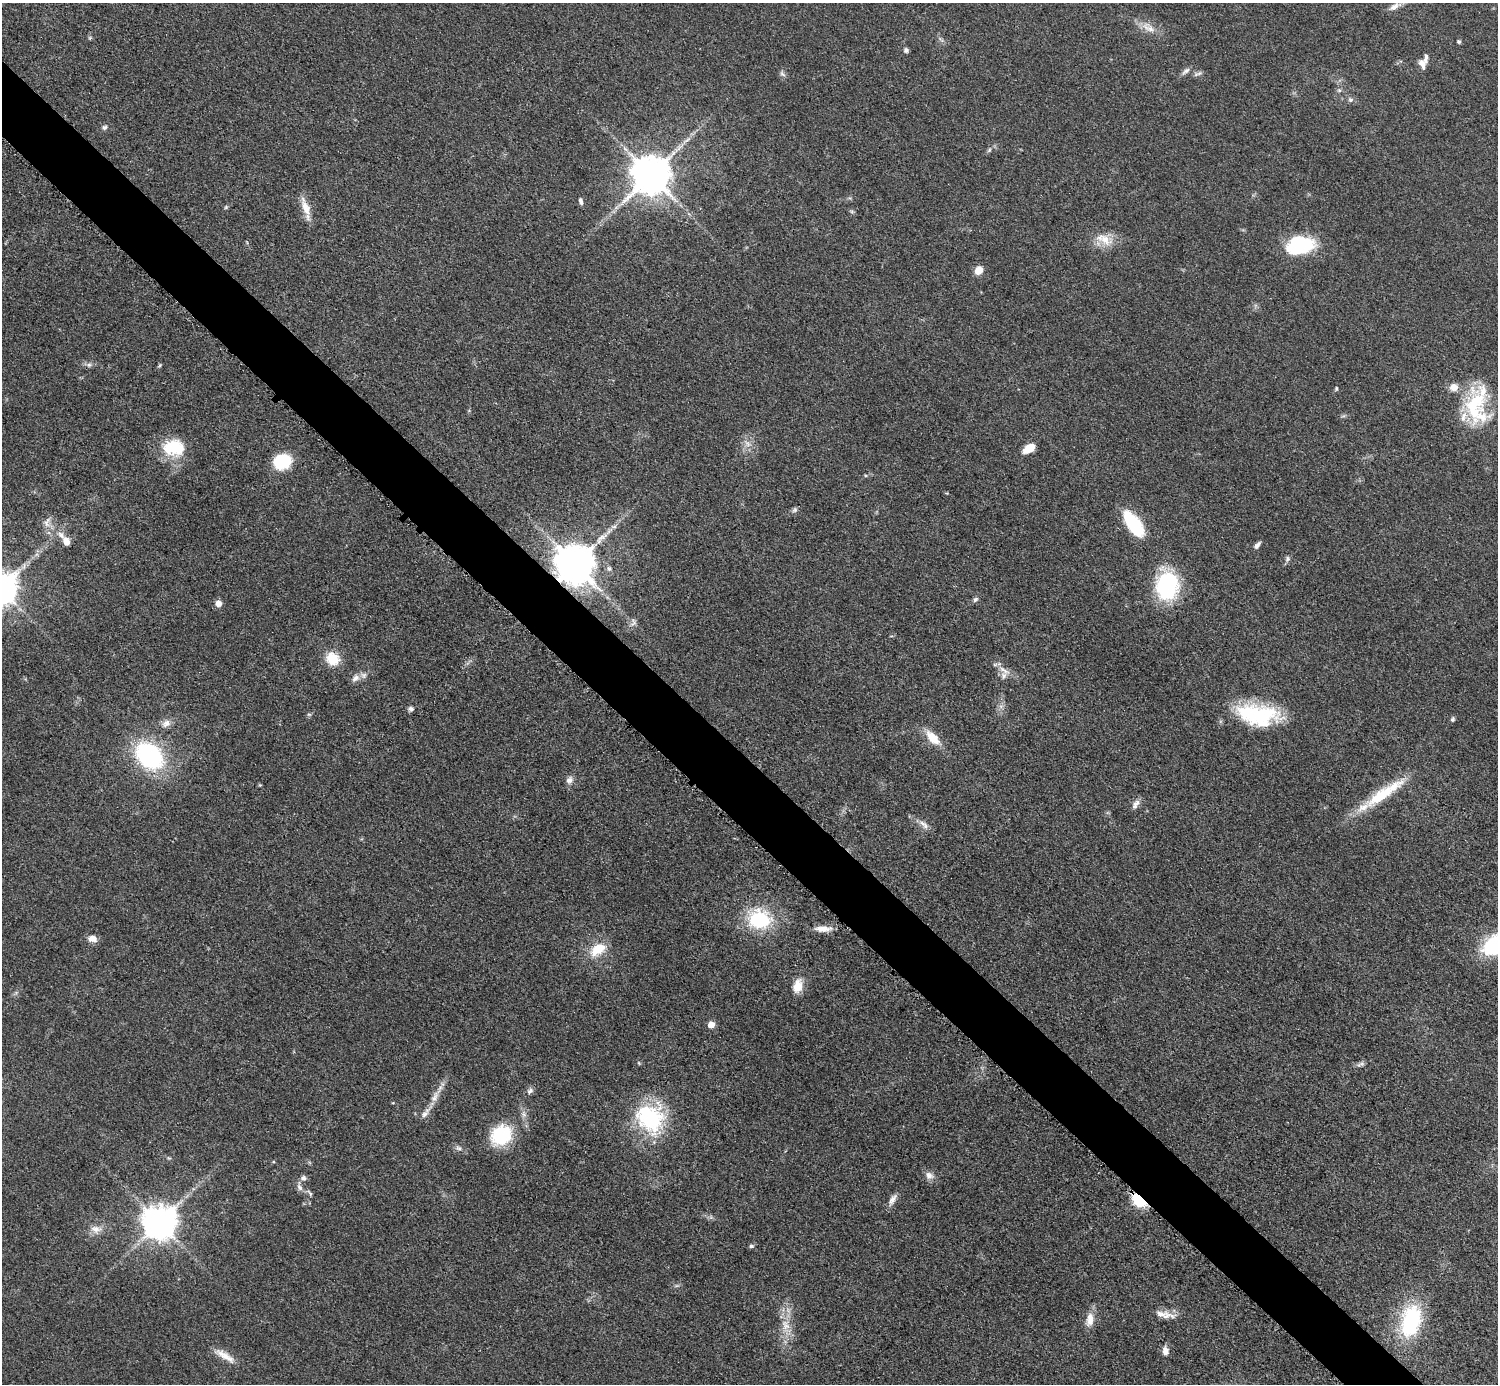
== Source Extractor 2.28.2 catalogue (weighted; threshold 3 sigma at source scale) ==
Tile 11 of 4 x 4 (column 3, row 3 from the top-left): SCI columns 3000-4495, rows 1688-3069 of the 5993 x 5993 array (HDU 1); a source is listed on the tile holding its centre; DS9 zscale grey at full resolution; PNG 1500 x 1386 px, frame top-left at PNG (2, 3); no overlay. Shown black and unused: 5% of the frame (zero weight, under 3 of 5 exposures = <1% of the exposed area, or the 3 px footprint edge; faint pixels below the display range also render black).
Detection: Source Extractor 2.28.2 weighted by HDU 2 'WHT'; one run over the whole footprint, this tile lists its part. Background 0.0505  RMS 0.0053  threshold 0.0239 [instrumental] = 3 sigma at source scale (4.5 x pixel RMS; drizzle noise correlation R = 1.50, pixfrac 1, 0.05/0.05 arcsec/px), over >= 5 px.
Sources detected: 98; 1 too faint to see at this stretch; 1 inside a brighter object's white glare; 2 long thin detections or spike segments (spike, bleed or trail) — not listed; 6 inside a brighter listed object's ellipse — not listed separately; the other 88 listed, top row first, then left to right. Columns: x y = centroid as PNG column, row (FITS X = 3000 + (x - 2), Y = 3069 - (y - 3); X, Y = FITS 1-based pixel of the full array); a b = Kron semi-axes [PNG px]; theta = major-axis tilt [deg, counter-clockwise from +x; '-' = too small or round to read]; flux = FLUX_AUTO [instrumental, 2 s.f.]
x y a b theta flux
1395 6 19 7 28 3.5
1149 27 24 11 -34 6.8
90 38 6 4 -72 0.7
1459 41 5 5 - 0.85
906 50 6 5 - 1.3
1422 64 14 7 -67 3.1
1186 71 13 6 37 2.1
782 74 10 5 -45 1.5
1198 74 13 5 20 1.5
1339 90 6 5 - 1.1
1350 100 7 6 - 1.4
104 127 7 6 - 1.4
989 150 7 5 47 1
651 175 11 11 - 1800
581 201 8 5 -78 1.5
226 207 5 5 - 0.73
305 207 27 9 -70 7.5
1105 239 24 15 -35 9.8
1300 246 33 20 12 34
979 270 8 7 - 6.4
89 365 6 6 - 1.5
160 365 6 4 37 0.69
1454 387 11 9 18 4.6
1336 389 6 4 76 0.72
1475 405 51 24 83 37
173 448 27 20 -1 23
1029 448 12 7 30 8.8
282 462 14 11 16 36
866 475 5 3 - 0.63
795 510 8 7 - 1.4
47 522 16 9 74 4.2
1134 524 30 13 -55 31
66 542 9 7 -67 4.7
1257 545 9 5 53 2
1287 559 8 6 68 1.4
575 564 11 10 - 1900
1167 586 29 22 88 54
975 599 7 6 - 1.3
218 603 7 7 - 3.3
633 623 13 8 68 2.5
332 659 17 15 -31 12
1004 670 21 7 -33 4.5
355 678 12 8 39 3.4
1001 706 7 4 18 1.5
411 709 6 5 - 1.6
309 714 6 3 -18 0.69
1257 715 48 22 -8 48
1453 719 6 5 - 1
166 723 13 10 28 3.7
933 738 17 9 -46 12
149 756 21 16 -44 94
569 780 10 8 55 2.6
260 785 4 4 - 0.51
1384 793 65 13 35 27
1136 803 11 8 40 3
924 825 16 7 -43 3.3
759 919 23 19 -11 39
823 929 22 7 1 5.4
92 939 10 7 -14 4.4
1495 945 20 14 35 57
598 949 22 13 33 13
798 986 17 11 76 7.5
711 1025 5 5 - 8.1
639 1063 6 3 -71 0.54
1361 1064 13 5 23 1.8
530 1091 9 7 33 1.9
434 1097 25 8 60 6.8
393 1103 5 3 - 0.44
524 1114 11 7 -83 2.6
650 1118 38 34 -63 50
501 1135 23 20 38 32
459 1148 9 6 -30 1.9
169 1158 7 4 -32 0.74
929 1175 12 10 -29 3.3
303 1178 8 7 - 1.8
299 1187 15 6 -75 2.4
310 1193 12 4 -49 1.4
892 1200 17 7 59 3.4
1139 1200 13 8 -38 25
159 1222 10 10 - 1200
96 1229 17 11 -7 5.5
751 1246 6 5 - 1.2
1161 1314 25 11 6 6.1
1090 1320 20 10 81 6.1
1411 1321 40 23 76 48
785 1326 22 12 -79 9.8
1165 1351 10 7 -84 3.5
224 1356 31 8 -31 7.1
Overlapping masked pixels (flux is a lower limit): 2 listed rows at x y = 575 564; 1139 1200
Isophote crosses this tile's border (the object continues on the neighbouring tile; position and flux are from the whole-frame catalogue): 1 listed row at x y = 1495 945